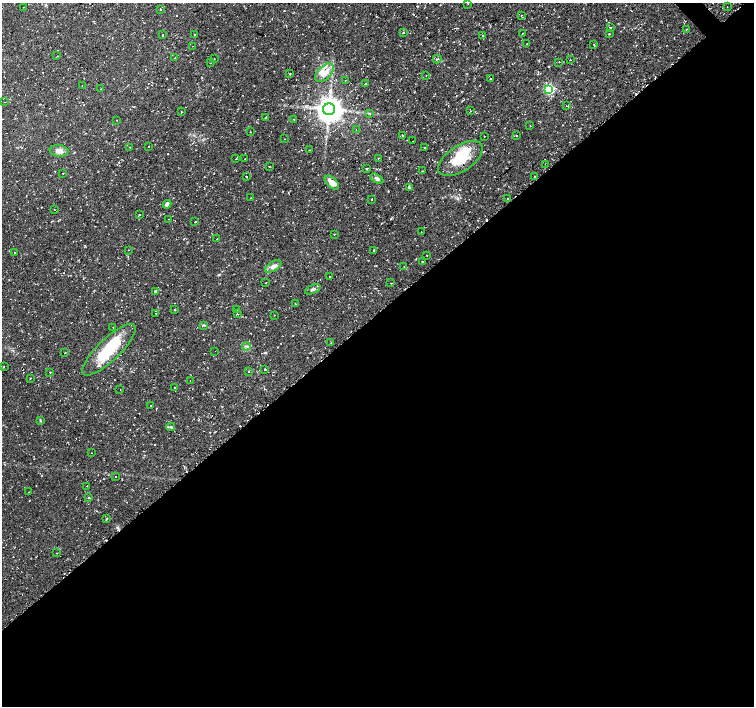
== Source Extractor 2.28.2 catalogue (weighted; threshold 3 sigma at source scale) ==
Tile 15 of 4 x 4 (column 3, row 4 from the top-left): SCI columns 3009-4512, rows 144-1550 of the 6017 x 5986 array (HDU 1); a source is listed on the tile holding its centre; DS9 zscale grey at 2 x 2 block average (1 PNG px = mean of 2 x 2 image px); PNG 756 x 708 px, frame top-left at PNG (2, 3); each listed source drawn as its Kron ellipse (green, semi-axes under 4 px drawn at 4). Shown black and unused: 56% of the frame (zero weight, under 2 of 3 exposures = <1% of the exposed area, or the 3 px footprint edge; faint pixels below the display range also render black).
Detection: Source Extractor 2.28.2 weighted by HDU 2 'WHT'; one run over the whole footprint, this tile lists its part. Background 0.0198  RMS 0.003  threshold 0.0135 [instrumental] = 3 sigma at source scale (4.5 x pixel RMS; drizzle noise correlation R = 1.50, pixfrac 1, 0.0396/0.0396 arcsec/px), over >= 5 px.
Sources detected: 152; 24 cosmic-ray / hot-pixel residue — neither listed nor drawn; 6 inside a brighter listed object's ellipse — not listed separately; the other 122 listed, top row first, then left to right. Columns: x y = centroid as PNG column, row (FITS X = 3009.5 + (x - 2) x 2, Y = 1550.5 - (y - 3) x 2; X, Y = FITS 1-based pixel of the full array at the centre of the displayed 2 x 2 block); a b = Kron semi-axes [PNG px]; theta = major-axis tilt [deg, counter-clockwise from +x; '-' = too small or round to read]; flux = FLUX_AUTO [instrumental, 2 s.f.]
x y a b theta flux
468 3 2 2 - 0.55
23 7 2 2 - 0.37
727 7 2 2 - 0.33
160 10 2 2 - 0.66
521 15 2 2 - 0.32
611 27 2 2 - 0.32
686 29 2 2 - 0.47
403 33 2 2 - 0.64
522 33 2 2 - 0.32
194 34 2 2 - 1.3
609 34 2 2 - 0.47
163 35 2 2 - 0.48
483 36 2 2 - 0.34
527 44 2 2 - 0.54
594 44 3 2 - 0.67
193 46 2 2 - 0.43
57 56 2 2 - 0.33
174 58 2 2 - 0.31
214 59 2 2 - 0.69
437 59 4 2 - 0.62
570 60 2 2 - 0.35
559 62 2 2 - 0.3
210 63 2 2 - 0.74
290 73 4 2 - 0.37
324 73 11 6 45 6.1
426 76 2 2 - 0.23
490 79 2 2 - 0.46
345 80 2 2 - 0.22
365 84 2 2 - 2.1
82 85 2 2 - 0.28
101 89 2 2 - 0.84
549 89 4 4 - 59
4 102 2 2 - 0.28
567 106 2 2 - 4.9
329 109 6 6 - 910
471 111 2 2 - 0.3
181 112 3 2 - 0.49
369 113 2 2 - 0.82
265 118 3 2 - 0.43
294 119 2 2 - 1
117 120 2 2 - 0.34
530 126 2 2 - 0.26
356 130 2 2 - 1.2
250 132 2 2 - 0.6
402 135 2 2 - 2.1
484 136 2 2 - 0.66
516 136 2 2 - 1.1
285 139 2 2 - 0.29
413 141 2 2 - 0.31
149 146 2 2 - 0.52
130 147 2 2 - 0.28
425 148 2 2 - 0.38
310 150 2 2 - 0.82
59 151 9 6 -6 4.1
378 158 2 2 - 1
236 159 2 2 - 0.6
245 159 2 2 - 0.33
460 159 25 13 34 19
546 164 2 2 - 1.1
269 167 2 2 - 0.29
366 169 2 2 - 1.4
422 171 2 2 - 0.5
63 173 2 2 - 1.6
535 176 2 2 - 0.89
246 177 2 2 - 11
377 179 7 4 -30 1.7
332 182 8 5 -44 5.4
409 188 2 2 - 7.4
251 198 2 2 - 0.21
508 198 2 2 - 2.1
371 199 2 2 - 2.4
167 204 4 3 - 2.3
54 209 2 2 - 0.27
140 215 2 2 - 0.4
169 219 2 2 - 0.26
195 222 2 2 - 1.1
421 232 2 2 - 0.33
334 234 2 2 - 0.65
217 239 2 2 - 6.5
128 250 2 2 - 0.54
374 250 2 2 - 1.4
15 253 2 2 - 0.34
427 256 2 2 - 0.48
422 261 2 2 - 3.9
273 266 9 4 32 3
404 267 2 2 - 0.49
329 277 2 2 - 5.7
266 283 2 2 - 0.36
391 283 2 2 - 1.3
313 289 8 3 24 1.7
155 291 3 2 - 0.9
295 304 3 2 - 0.42
175 310 2 2 - 0.37
237 310 2 2 - 0.47
156 313 2 2 - 0.46
237 314 3 2 - 0.3
274 315 2 2 - 0.24
203 325 3 3 - 0.7
113 327 2 2 - 0.24
331 343 2 2 - 0.28
246 346 4 2 - 0.91
109 350 35 11 44 30
215 351 2 2 - 0.26
65 353 2 2 - 0.33
3 367 2 2 - 0.41
265 369 2 2 - 26
248 371 2 2 - 0.28
50 372 2 2 - 1.3
31 378 2 2 - 0.39
190 381 2 2 - 0.28
175 387 2 2 - 1.8
120 389 2 2 - 0.26
151 406 2 2 - 1
40 420 3 2 - 0.53
171 427 4 3 - 0.94
92 453 2 2 - 0.51
116 477 2 2 - 1.1
86 486 2 2 - 0.29
28 492 2 2 - 0.2
88 498 3 2 - 0.61
106 519 3 2 - 0.46
56 553 2 2 - 0.37
Overlapping masked pixels (flux is a lower limit): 1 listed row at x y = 546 164
Isophote crosses this tile's border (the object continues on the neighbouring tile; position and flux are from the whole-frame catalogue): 1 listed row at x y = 468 3
Diffuse or blended objects may show on this block-average render without a row.